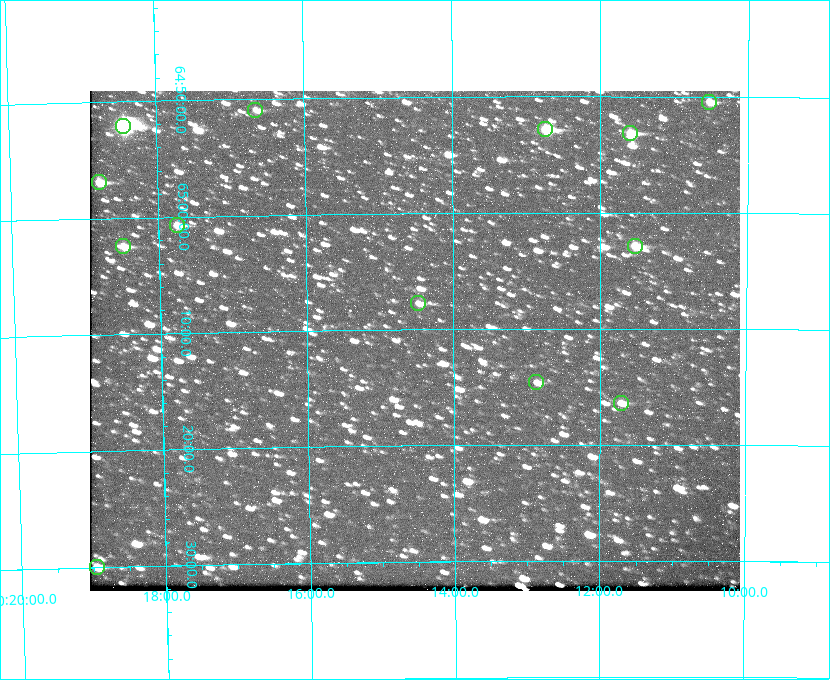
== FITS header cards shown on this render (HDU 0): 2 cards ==
NAXIS1  =                  650 / Width of table row in bytes
NAXIS2  =                  500 / Number of rows in table

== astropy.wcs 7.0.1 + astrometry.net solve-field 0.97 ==
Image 650 x 500 px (HDU 0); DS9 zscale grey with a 90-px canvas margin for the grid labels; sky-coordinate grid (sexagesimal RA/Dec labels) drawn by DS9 from the SOLVED WCS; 13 Tycho-2 reference stars matched to detected sources circled (green)
Header WCS: none
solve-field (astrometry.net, Tycho-2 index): SOLVED blind (the file carries no WCS)
Solved WCS: RA---TAN-SIP/DEC--TAN-SIP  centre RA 20:14:32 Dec +65:11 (303.63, +65.18 deg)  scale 5.17 arcsec/px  FOV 56.0' x 43.0'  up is -179 deg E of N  parity flipped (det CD > 0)
(file carries no celestial WCS; the grid is the blind solution)
Tycho-2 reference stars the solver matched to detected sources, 13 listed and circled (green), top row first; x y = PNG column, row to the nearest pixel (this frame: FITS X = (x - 90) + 1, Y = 500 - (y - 91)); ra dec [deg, ICRS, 3 dp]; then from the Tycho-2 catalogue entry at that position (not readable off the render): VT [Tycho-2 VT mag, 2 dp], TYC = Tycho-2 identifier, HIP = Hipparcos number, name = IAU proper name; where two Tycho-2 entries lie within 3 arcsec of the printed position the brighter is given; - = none
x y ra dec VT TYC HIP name
709 102 302.633 +64.841 10.69 4240-985-1 - -
255 110 304.164 +64.849 10.65 4240-315-1 - -
123 126 304.612 +64.868 7.89 4241-1703-1 100101 -
545 129 303.184 +64.880 9.02 4240-488-1 - -
630 133 302.897 +64.886 9.40 4240-717-1 - -
99 182 304.698 +64.948 10.27 4241-1684-1 - -
177 225 304.437 +65.012 10.41 4241-1775-1 - -
123 246 304.620 +65.041 10.25 4241-1573-1 - -
635 246 302.882 +65.048 10.25 4240-98-1 - -
418 303 303.620 +65.129 11.18 4240-34-1 - -
536 382 303.217 +65.244 11.17 4240-236-1 - -
621 403 302.928 +65.273 10.74 4240-760-1 - -
97 567 304.739 +65.499 10.16 4241-1715-1 - -